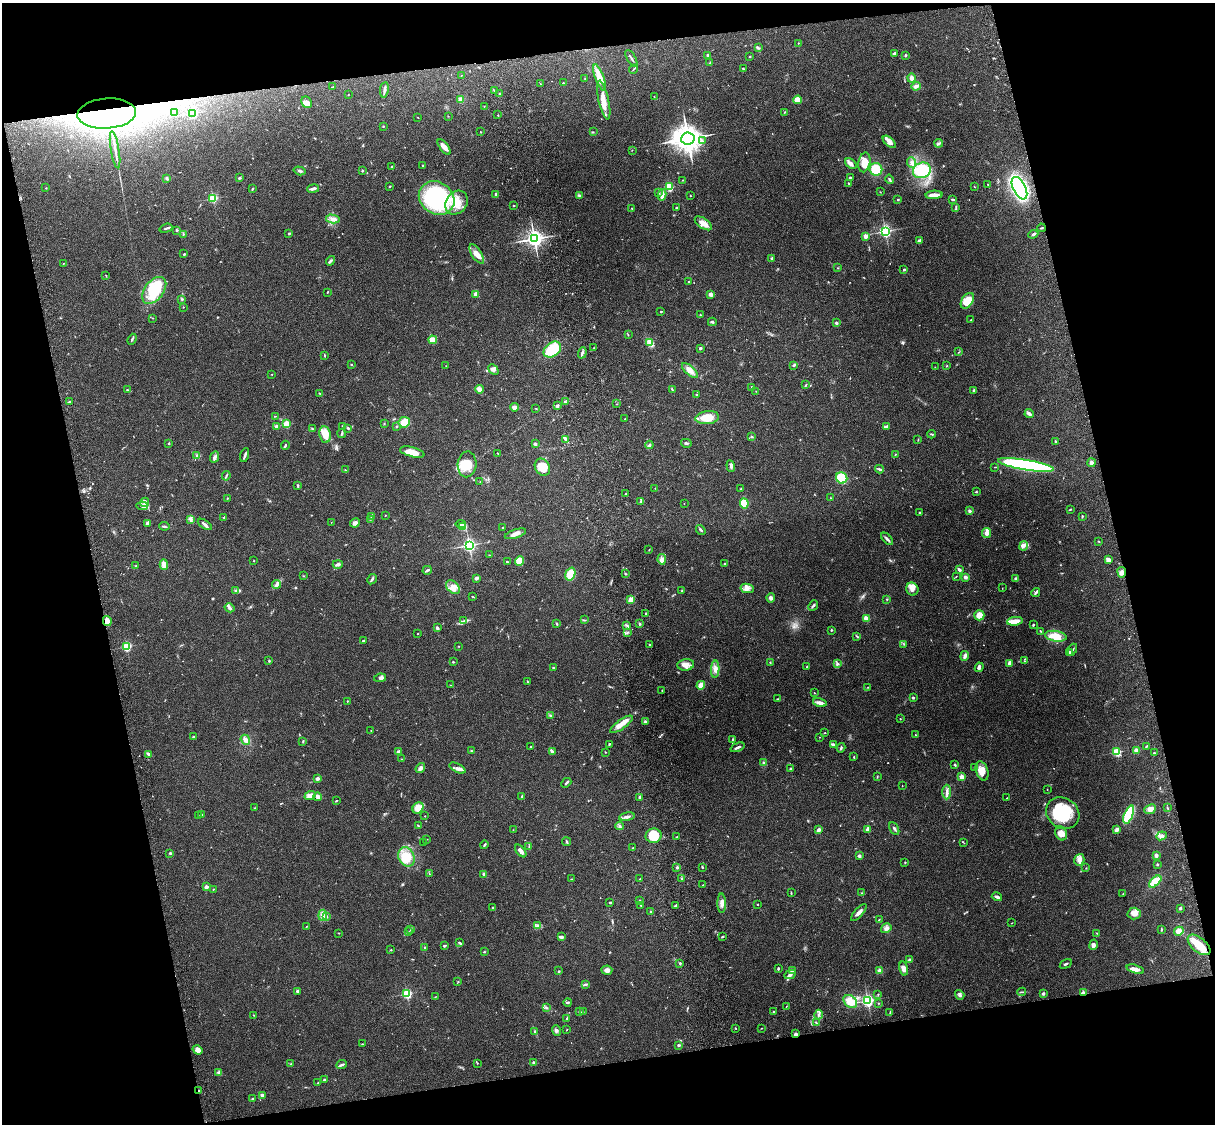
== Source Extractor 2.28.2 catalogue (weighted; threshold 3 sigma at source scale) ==
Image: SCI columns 119-4967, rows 164-4650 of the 5088 x 4927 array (HDU 1 of 3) = the unmasked area's bounding box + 8 px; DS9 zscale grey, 4 x 4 block average (1 PNG px = mean of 4 x 4 image px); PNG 1217 x 1126 px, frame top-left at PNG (2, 3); each listed source drawn as its Kron ellipse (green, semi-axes under 4 px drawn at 4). Shown black and unused: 25% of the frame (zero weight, under 3 of 4 exposures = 6% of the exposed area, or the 3 px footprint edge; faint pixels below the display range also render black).
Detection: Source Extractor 2.28.2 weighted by HDU 2 'WHT'. Background 0.208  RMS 0.0082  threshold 0.037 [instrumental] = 3 sigma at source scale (4.5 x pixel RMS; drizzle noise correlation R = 1.50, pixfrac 1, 0.05/0.05 arcsec/px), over >= 5 px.
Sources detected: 638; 2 too faint to see at this stretch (4 x 4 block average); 2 inside a brighter object's white glare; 1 cosmic-ray / hot-pixel residue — neither listed nor drawn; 10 coinciding with a brighter row at this scale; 35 inside a brighter listed object's ellipse — not listed separately; of the other 588, all 500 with FLUX_AUTO >= 1.62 (the completeness limit of this list) listed and drawn (88 fainter detections not listed), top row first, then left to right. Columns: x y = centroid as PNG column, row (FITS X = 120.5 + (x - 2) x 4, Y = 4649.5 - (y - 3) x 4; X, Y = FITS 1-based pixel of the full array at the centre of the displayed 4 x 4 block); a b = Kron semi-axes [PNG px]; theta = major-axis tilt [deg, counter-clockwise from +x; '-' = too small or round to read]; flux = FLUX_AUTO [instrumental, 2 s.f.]
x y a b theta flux
798 43 2 2 - 1.8
758 48 4 3 - 7.4
894 53 3 2 - 12
708 55 2 2 - 29
905 55 2 2 - 5.9
750 57 2 2 - 4.4
631 58 9 2 -59 9.3
710 63 2 2 - 2.7
633 69 4 2 - 3.6
743 69 3 2 - 3.5
461 75 2 2 - 3.3
599 77 14 4 -69 67
912 78 4 3 - 21
585 79 2 2 - 2.4
563 83 3 2 - 2.6
541 84 2 2 - 1.7
916 86 4 3 - 20
332 87 3 2 - 2.2
384 90 8 2 82 13
494 90 2 2 - 2.4
499 94 2 2 - 3.8
348 95 2 2 - 1.7
654 97 2 2 - 1.7
461 99 4 3 - 26
604 100 20 5 -77 61
798 100 4 4 - 53
307 102 6 5 - 26
484 106 2 2 - 2
175 112 2 2 - 1.8
784 112 2 2 - 1.9
107 113 29 15 4 1000
193 113 2 2 - 430
498 115 2 2 - 2.3
448 116 2 2 - 1.7
418 117 2 2 - 1.8
383 126 2 2 - 3.6
481 132 2 2 - 2.5
593 132 2 2 - 2.4
688 138 6 6 - 5200
702 141 3 2 - 4.9
889 142 8 4 -40 21
939 143 4 3 - 8.9
444 147 9 4 -52 29
115 150 19 2 -80 24
632 150 2 2 - 2
864 162 10 6 78 75
912 163 5 3 - 12
851 164 6 4 -38 19
423 165 2 2 - 13
391 166 3 2 - 2.6
876 169 6 6 - 150
922 170 9 7 21 250
299 171 6 2 -16 8.8
363 171 2 2 - 4.2
850 177 3 2 - 4.6
167 178 3 3 - 6.2
239 178 3 2 - 5
890 179 5 2 - 6.1
682 180 2 2 - 2.5
848 183 2 2 - 3.8
988 184 2 2 - 5.1
390 186 3 2 - 3.4
669 187 2 2 - 430
974 187 2 2 - 2.2
46 188 2 2 - 2
252 188 2 2 - 1.9
313 188 6 2 10 17
1019 188 12 6 -63 770
880 192 2 2 - 2.2
659 193 2 2 - 3.5
496 194 2 2 - 29
579 195 4 2 - 7.1
662 195 6 2 79 37
690 195 2 2 - 2.9
934 195 8 3 3 45
213 198 2 2 - 480
437 198 19 16 -34 610
953 199 3 2 - 9.2
898 200 2 2 - 3.7
456 203 13 10 53 92
514 206 2 2 - 3.5
632 208 3 2 - 3.4
677 208 3 2 - 4.3
956 208 2 2 - 3
333 219 7 4 -13 21
703 223 10 5 -35 44
166 228 6 2 19 7.3
1041 228 4 2 - 3.6
177 230 3 2 - 5.1
885 231 3 3 - 840
289 233 3 2 - 4.2
183 234 2 2 - 3.2
1033 234 5 2 - 9
865 236 2 2 - 84
534 239 3 3 - 1900
919 241 4 3 - 10
184 254 3 2 - 3.7
477 254 11 5 -57 41
772 258 3 2 - 5.2
331 261 5 3 - 7.5
63 263 2 2 - 2.2
838 268 2 2 - 1.9
904 270 2 2 - 16
106 275 3 2 - 2.5
689 281 3 2 - 4.5
154 290 15 9 52 190
327 292 2 2 - 3.1
476 294 2 2 - 100
711 294 4 2 - 17
182 299 3 2 - 4.8
967 301 8 5 56 100
183 307 2 2 - 2.7
661 312 2 2 - 3.5
700 315 3 2 - 3.5
152 318 2 2 - 2.2
971 320 2 2 - 3.1
712 322 4 2 - 7
836 323 2 2 - 38
628 335 2 2 - 2.8
132 339 6 2 68 8.3
433 340 4 3 - 73
650 343 3 2 - 9.8
594 348 2 2 - 1.7
700 348 3 2 - 5.3
552 350 9 7 37 160
959 352 3 2 - 2.7
582 353 6 3 71 12
324 355 3 2 - 3.7
351 364 2 2 - 9.4
794 365 3 3 - 5.9
446 366 2 2 - 2.1
947 366 3 2 - 2.2
935 367 2 2 - 1.6
493 369 6 3 -42 22
690 370 10 4 -43 38
272 374 2 2 - 2.2
806 385 3 2 - 4.5
752 387 3 2 - 7.3
479 389 4 3 - 25
672 389 3 2 - 3.5
127 390 2 2 - 2.9
974 390 3 2 - 9.1
756 391 2 2 - 1.8
320 393 2 2 - 4.2
696 395 2 2 - 3.5
69 402 2 2 - 2.4
565 402 3 2 - 5.8
617 404 2 2 - 2.4
557 406 3 2 - 8
515 407 4 3 - 25
536 408 2 2 - 2.3
1029 414 4 3 - 18
275 416 4 2 - 1.9
707 418 12 6 7 81
625 419 2 2 - 4.4
404 422 6 5 - 71
384 423 2 2 - 2.9
286 424 2 2 - 230
276 426 2 2 - 36
342 426 2 2 - 9.8
397 426 2 2 - 5.3
886 426 4 2 - 11
348 428 3 2 - 5.2
312 429 3 2 - 3.6
342 433 5 2 - 6.9
325 434 8 5 -81 68
931 434 4 2 - 5.8
752 437 3 2 - 3.8
566 439 4 2 - 23
918 440 2 2 - 1.8
1055 442 3 2 - 4.9
686 443 5 2 - 7.1
169 444 2 2 - 4.1
535 444 4 3 - 6.5
285 445 4 2 - 6.7
649 445 4 3 - 9.2
412 452 12 5 -14 58
497 453 2 2 - 2.4
895 454 4 2 - 3.6
245 455 7 2 73 11
197 456 3 2 - 6.4
215 457 6 3 64 15
1091 463 4 3 - 12
467 464 13 9 86 89
1026 465 28 5 -9 830
731 466 5 3 - 14
542 467 9 7 -59 73
995 467 2 2 - 1.9
879 469 4 2 - 8.2
345 470 2 2 - 2.3
226 476 5 2 - 6.2
842 478 6 5 - 120
480 482 2 2 - 2
298 486 4 2 - 7.5
655 488 2 2 - 2.9
740 489 2 2 - 1.9
976 492 3 2 - 3.8
626 494 2 2 - 2.4
227 498 2 2 - 3.2
830 498 2 2 - 1.6
641 501 4 3 - 8.3
145 502 5 3 - 13
744 503 5 4 - 110
684 504 2 2 - 1.7
142 506 6 3 -5 14
1070 509 2 2 - 3.7
970 511 3 2 - 9.2
919 512 2 2 - 2.9
385 515 2 2 - 3.1
371 516 2 2 - 2.8
1082 516 3 2 - 4.3
224 517 2 2 - 3
190 519 3 2 - 6.5
371 519 2 2 - 2.2
331 522 2 2 - 1.8
148 523 3 2 - 15
355 523 5 4 - 19
205 524 8 2 -34 16
461 524 5 2 - 11
164 526 5 2 - 7.2
462 527 3 2 - 8.4
502 527 2 2 - 2.3
701 530 5 2 - 8.6
987 533 5 4 - 24
515 534 11 3 17 27
887 539 7 2 -45 12
1099 541 3 2 - 3.3
469 545 3 3 - 990
1024 546 5 3 - 12
649 550 3 2 - 2.2
490 555 3 2 - 2.1
662 559 5 3 - 22
1108 560 4 4 - 20
254 561 2 2 - 1.7
520 561 5 4 - 72
507 562 2 2 - 4.3
338 564 5 3 - 10
725 564 2 2 - 2.4
164 565 5 4 - 24
136 566 2 2 - 2.3
427 570 5 2 - 9.9
959 570 3 2 - 15
1122 572 5 4 - 23
570 574 7 5 71 120
625 574 2 2 - 3.8
303 576 2 2 - 2.2
956 577 3 2 - 2.4
966 577 3 3 - 13
476 578 3 2 - 18
1016 578 4 2 - 6.9
372 579 5 2 - 8.3
277 584 4 3 - 11
453 587 8 5 -43 36
747 588 6 4 -12 28
1002 588 2 2 - 1.7
912 589 6 6 - 24
236 591 3 2 - 5.2
682 591 2 2 - 3
1036 592 5 2 - 7.3
472 597 3 2 - 4.6
771 598 4 4 - 11
887 599 2 2 - 3
631 600 4 2 - 33
813 606 6 2 49 8.6
229 608 5 2 - 8.8
646 613 2 2 - 6.5
979 615 5 5 - 40
866 618 2 2 - 110
584 620 4 2 - 4.1
107 621 5 3 - 43
464 621 3 2 - 4.6
1015 621 8 4 8 45
556 624 4 2 - 4.7
639 624 2 2 - 5.7
627 625 3 2 - 4.1
1033 625 3 2 - 6.3
437 628 3 3 - 7.7
831 630 2 2 - 5.7
1041 631 3 2 - 2.6
627 633 2 2 - 4.4
418 634 2 2 - 4.7
857 636 3 2 - 5.4
1056 636 11 5 -9 98
363 641 3 2 - 4.1
904 644 2 2 - 2.3
649 645 2 2 - 7.1
126 646 2 2 - 510
458 646 2 2 - 2.3
1072 650 6 2 64 7.5
1069 652 3 2 - 11
965 656 5 3 - 20
269 661 2 2 - 3.8
1024 661 2 2 - 2.5
453 662 2 2 - 4.5
770 663 2 2 - 2
1010 663 4 3 - 18
837 664 3 2 - 5.3
686 665 8 6 8 35
553 667 3 2 - 3.2
807 667 2 2 - 7
979 667 5 3 - 12
715 669 8 3 87 20
380 678 6 4 9 11
527 681 4 2 - 3.2
451 685 3 2 - 2.1
701 685 4 4 - 37
868 687 2 2 - 2.9
662 690 3 2 - 2.7
814 693 2 2 - 3.7
913 698 2 2 - 25
777 699 2 2 - 3.3
347 701 2 2 - 4.2
820 702 7 4 -12 20
550 715 3 2 - 4.7
900 719 2 2 - 2.2
645 722 3 2 - 10
621 724 13 4 35 41
371 731 2 2 - 2.1
825 733 2 2 - 2.9
915 735 2 2 - 2.6
193 737 2 2 - 14
819 737 2 2 - 2.3
732 739 3 2 - 4.7
245 740 5 4 - 19
303 741 3 2 - 4.7
609 744 3 2 - 5.1
833 744 3 3 - 8.2
531 746 2 2 - 3.9
1147 746 4 2 - 4.7
738 747 7 2 22 13
841 748 4 2 - 6.9
1136 750 4 3 - 15
471 751 2 2 - 5.4
552 751 3 3 - 9.7
398 752 3 2 - 16
605 752 2 2 - 3.1
1117 752 2 2 - 430
1154 753 4 2 - 3.9
148 754 3 2 - 19
854 757 3 2 - 3.8
402 759 2 2 - 1.8
763 763 3 2 - 3.9
955 765 2 2 - 5.9
975 767 4 2 - 6.6
420 768 5 3 - 21
457 768 9 3 -27 16
791 769 2 2 - 30
982 771 10 6 -73 47
877 777 3 2 - 2.9
961 777 2 2 - 130
317 779 3 3 - 11
566 783 6 2 42 11
902 786 2 2 - 3.6
1047 789 2 2 - 1.6
947 792 7 3 90 17
310 796 6 3 19 29
522 796 2 2 - 10
318 797 4 3 - 28
640 797 2 2 - 28
1007 798 2 2 - 1.7
336 801 3 2 - 3.3
254 808 2 2 - 2.4
418 808 6 5 - 61
1167 808 2 2 - 2.6
1150 809 6 4 24 22
1063 813 17 15 -36 300
202 814 2 2 - 3.4
1129 814 9 3 68 260
198 816 2 2 - 12
425 816 2 2 - 2
627 817 8 3 9 16
418 826 4 2 - 5.5
620 826 4 3 - 7.9
894 828 7 2 -60 9.2
868 829 4 2 - 29
1117 829 3 2 - 26
513 830 2 2 - 1.6
819 830 4 3 - 11
1061 833 7 5 -68 34
654 836 8 7 - 150
1161 836 5 4 - 13
677 837 3 2 - 4.3
427 839 2 2 - 2.6
567 842 4 2 - 6.4
424 843 2 2 - 2
964 843 2 2 - 2
484 845 4 2 - 5.8
529 846 2 2 - 2.9
633 848 2 2 - 2.6
521 851 7 3 -51 23
170 853 2 2 - 6.2
1156 855 2 2 - 52
859 856 3 2 - 12
406 857 10 7 -67 85
1079 860 6 5 - 21
905 863 2 2 - 2.6
1157 865 2 2 - 14
702 867 3 2 - 5.2
677 868 4 2 - 5.4
1086 868 2 2 - 2.5
429 874 2 2 - 2.8
484 874 4 3 - 9.9
682 878 3 2 - 5.6
571 879 2 2 - 2.3
640 879 2 2 - 2.4
1155 881 7 4 43 110
703 885 2 2 - 1.9
206 887 2 2 - 53
213 889 2 2 - 3.5
791 893 3 2 - 3.4
861 893 2 2 - 2.2
1123 894 2 2 - 2.5
997 897 5 2 - 14
640 901 2 2 - 4.1
610 902 3 2 - 4.5
722 903 9 3 -89 25
757 904 2 2 - 7.5
640 905 2 2 - 2.1
675 905 3 2 - 4.3
493 908 2 2 - 17
1180 908 2 2 - 11
651 912 3 2 - 4.8
859 913 10 3 49 21
1134 913 6 6 - 26
323 915 5 3 - 16
326 916 2 2 - 2.8
879 919 2 2 - 2.6
1012 923 2 2 - 1.8
538 926 4 2 - 7.7
306 927 2 2 - 2.4
886 928 5 4 - 18
1161 929 3 2 - 4.6
410 930 2 2 - 1.7
409 931 2 2 - 1.9
1179 931 5 4 - 31
339 933 2 2 - 2.3
1097 933 2 2 - 2.2
561 937 4 3 - 9.2
722 937 2 2 - 6.3
460 943 4 2 - 6.6
1093 945 5 3 - 15
1199 945 13 7 -39 100
444 946 3 2 - 7.3
425 948 2 2 - 7.9
391 950 2 2 - 3.4
484 952 3 2 - 3.5
909 960 4 3 - 12
680 963 2 2 - 6.7
1066 964 6 2 33 6.2
778 969 3 2 - 6
903 969 7 4 -76 24
1135 969 9 4 -16 23
607 970 5 4 - 19
792 970 4 2 - 5.8
559 971 2 2 - 3.6
880 971 2 2 - 100
790 974 6 3 25 14
458 982 2 2 - 2.8
585 984 2 2 - 3.8
297 991 2 2 - 11
1022 992 4 2 - 4.8
1083 993 4 2 - 21
407 994 2 2 - 630
878 994 3 2 - 2.9
1043 994 3 2 - 5.1
960 995 5 3 - 10
435 997 3 2 - 2.2
868 1000 3 3 - 860
850 1001 7 5 -39 63
568 1002 4 3 - 7.1
878 1003 2 2 - 2.7
786 1006 2 2 - 1.8
546 1007 3 2 - 3.6
579 1012 3 2 - 3.7
583 1012 2 2 - 2
773 1012 2 2 - 2.8
890 1013 3 2 - 3.6
254 1015 2 2 - 3
818 1015 5 2 - 10
567 1018 4 2 - 7.7
816 1023 3 2 - 4.1
735 1028 2 2 - 3.7
761 1028 2 2 - 1.8
567 1029 2 2 - 2.1
556 1031 5 3 - 9.4
535 1032 4 2 - 5.8
795 1033 4 3 - 7.4
363 1044 3 2 - 2.8
679 1045 4 2 - 5.9
198 1050 5 4 - 30
477 1063 2 2 - 3.2
534 1063 2 2 - 36
291 1064 2 2 - 2.7
342 1065 6 2 23 11
219 1072 4 3 - 7.2
324 1080 2 2 - 18
318 1083 2 2 - 1.8
199 1090 2 2 - 4.1
262 1095 3 3 - 11
253 1099 3 2 - 7.6
Overlapping masked pixels (flux is a lower limit): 7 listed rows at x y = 107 113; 1122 572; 107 621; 1199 945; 1083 993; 795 1033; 199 1090
Diffuse or blended objects may show on this block-average render without a row.